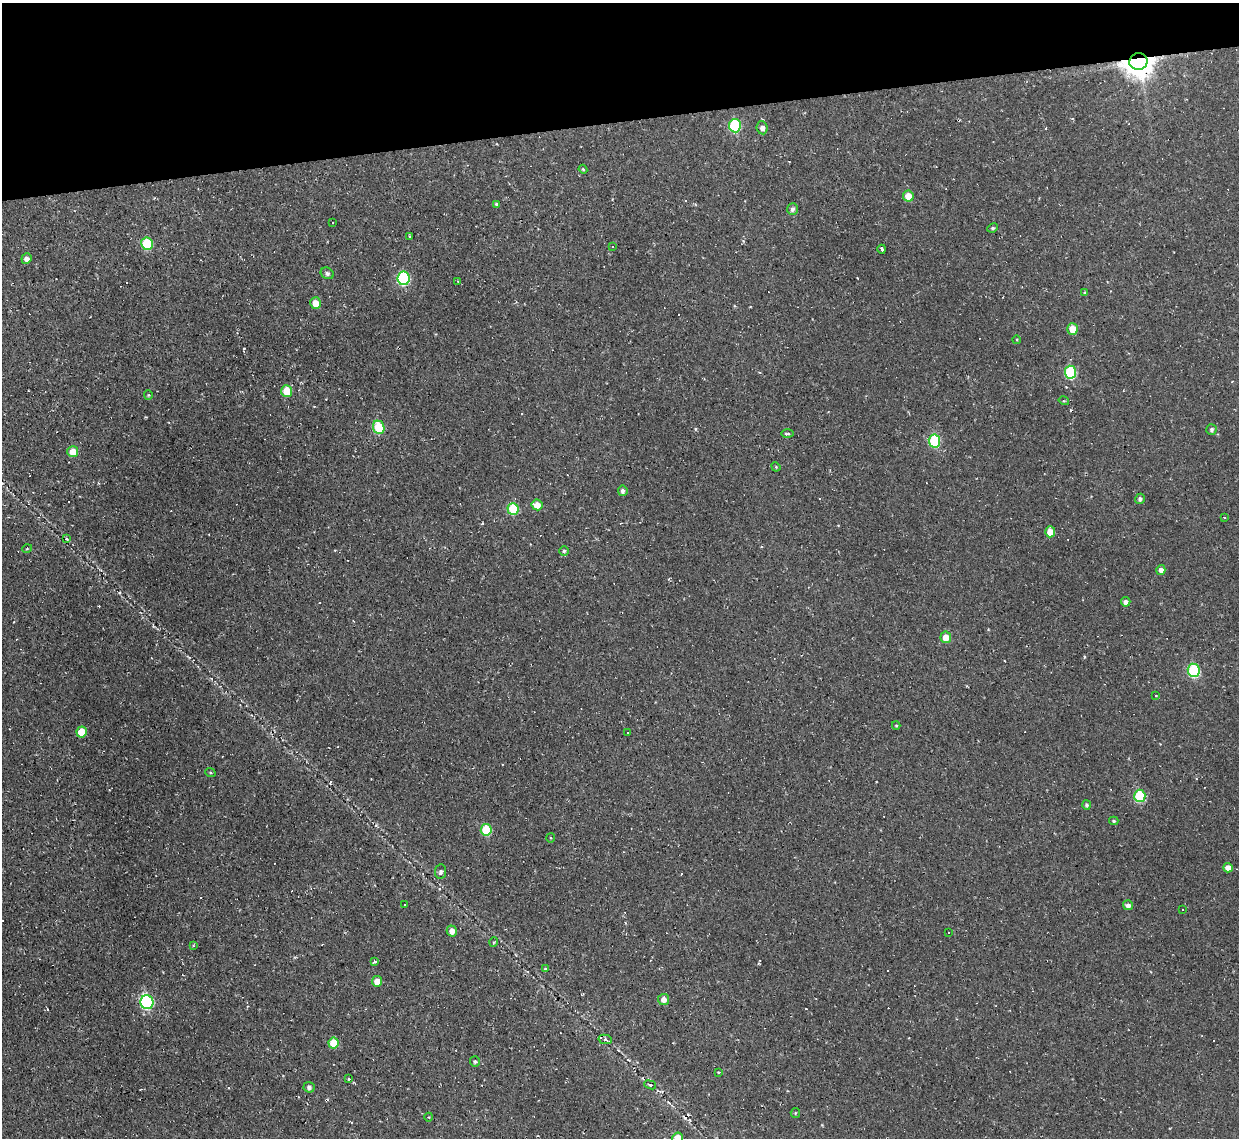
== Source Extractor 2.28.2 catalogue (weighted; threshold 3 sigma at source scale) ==
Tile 3 of 4 x 4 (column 3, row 1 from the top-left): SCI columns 2475-3711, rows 3541-4676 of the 4948 x 4925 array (HDU 1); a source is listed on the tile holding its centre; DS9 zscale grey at full resolution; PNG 1241 x 1140 px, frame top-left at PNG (2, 3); each listed source drawn as its Kron ellipse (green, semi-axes under 4 px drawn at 4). Shown black and unused: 11% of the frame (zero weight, under 2 of 3 exposures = <1% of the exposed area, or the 3 px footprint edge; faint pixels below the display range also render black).
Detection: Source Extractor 2.28.2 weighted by HDU 2 'WHT'; one run over the whole footprint, this tile lists its part. Background 0.146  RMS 0.0073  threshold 0.0329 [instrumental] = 3 sigma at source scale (4.5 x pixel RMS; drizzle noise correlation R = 1.50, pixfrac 1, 0.05/0.05 arcsec/px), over >= 5 px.
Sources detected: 117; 1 inside a brighter object's white glare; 38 cosmic-ray / hot-pixel residue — neither listed nor drawn; the other 78 listed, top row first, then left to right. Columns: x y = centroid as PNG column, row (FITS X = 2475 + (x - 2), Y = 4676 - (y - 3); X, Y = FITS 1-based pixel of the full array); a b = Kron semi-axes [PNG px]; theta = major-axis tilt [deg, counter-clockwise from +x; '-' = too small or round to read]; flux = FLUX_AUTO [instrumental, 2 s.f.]
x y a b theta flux
1138 62 9 8 - 1000
735 126 7 6 - 58
762 128 6 5 - 3.6
583 169 4 4 - 0.75
908 196 5 5 - 9.9
497 204 4 3 - 1.2
792 209 6 5 - 2
333 222 3 2 - 0.71
993 228 5 4 - 1.1
409 236 3 2 - 1
147 244 6 6 - 39
613 247 3 2 - 0.55
882 249 4 3 - 2.3
26 259 5 5 - 3.1
327 273 7 5 -33 1.8
403 278 7 6 - 77
458 281 3 2 - 0.84
1084 293 4 4 - 0.74
315 303 6 5 - 7.8
1073 329 5 5 - 12
1017 340 4 3 - 0.61
1070 372 6 6 - 59
287 391 6 5 - 15
148 395 5 4 - 0.77
1064 401 5 3 - 0.6
379 427 7 5 -68 38
1211 429 5 5 - 1.8
787 434 6 3 0 1
934 441 6 6 - 49
73 452 5 5 - 11
776 467 5 4 - 0.65
623 491 5 4 - 2
1140 499 5 4 - 1.9
537 505 5 5 - 8.2
513 509 6 5 - 29
1224 518 3 2 - 1.5
1050 532 5 5 - 9.7
67 538 3 3 - 5.2
27 549 5 3 - 0.62
564 551 5 5 - 1.1
1161 570 5 4 - 3.6
1126 602 4 4 - 3
946 637 6 5 - 8.6
1194 670 7 6 - 61
1156 696 3 3 - 0.91
896 725 4 4 - 0.75
82 732 5 5 - 14
628 732 3 3 - 1.1
210 772 5 3 - 0.77
1140 796 6 5 - 44
1086 805 5 4 - 1.5
1114 821 5 4 - 1.1
486 830 6 5 - 30
550 838 5 3 - 0.71
1228 868 5 4 - 5.5
441 872 7 5 83 2.2
405 905 3 2 - 0.49
1128 905 5 5 - 2.8
1183 909 2 2 - 0.64
452 931 5 5 - 4.7
948 932 2 2 - 0.65
494 942 5 3 - 0.74
193 946 3 3 - 0.91
374 962 4 3 - 1.3
545 969 4 3 - 0.91
377 981 5 5 - 6.9
664 999 5 5 - 4.6
147 1002 7 6 - 97
605 1039 7 4 -12 1.8
334 1043 5 5 - 19
475 1061 5 5 - 1.4
719 1072 3 2 - 0.83
349 1079 3 3 - 0.89
650 1085 6 4 -20 1.3
309 1087 5 5 - 1.8
795 1113 5 4 - 0.83
429 1117 4 3 - 0.55
678 1138 5 5 - 10
Overlapping masked pixels (flux is a lower limit): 1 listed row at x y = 1138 62
Isophote crosses this tile's border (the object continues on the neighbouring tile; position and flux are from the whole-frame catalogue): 1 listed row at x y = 678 1138